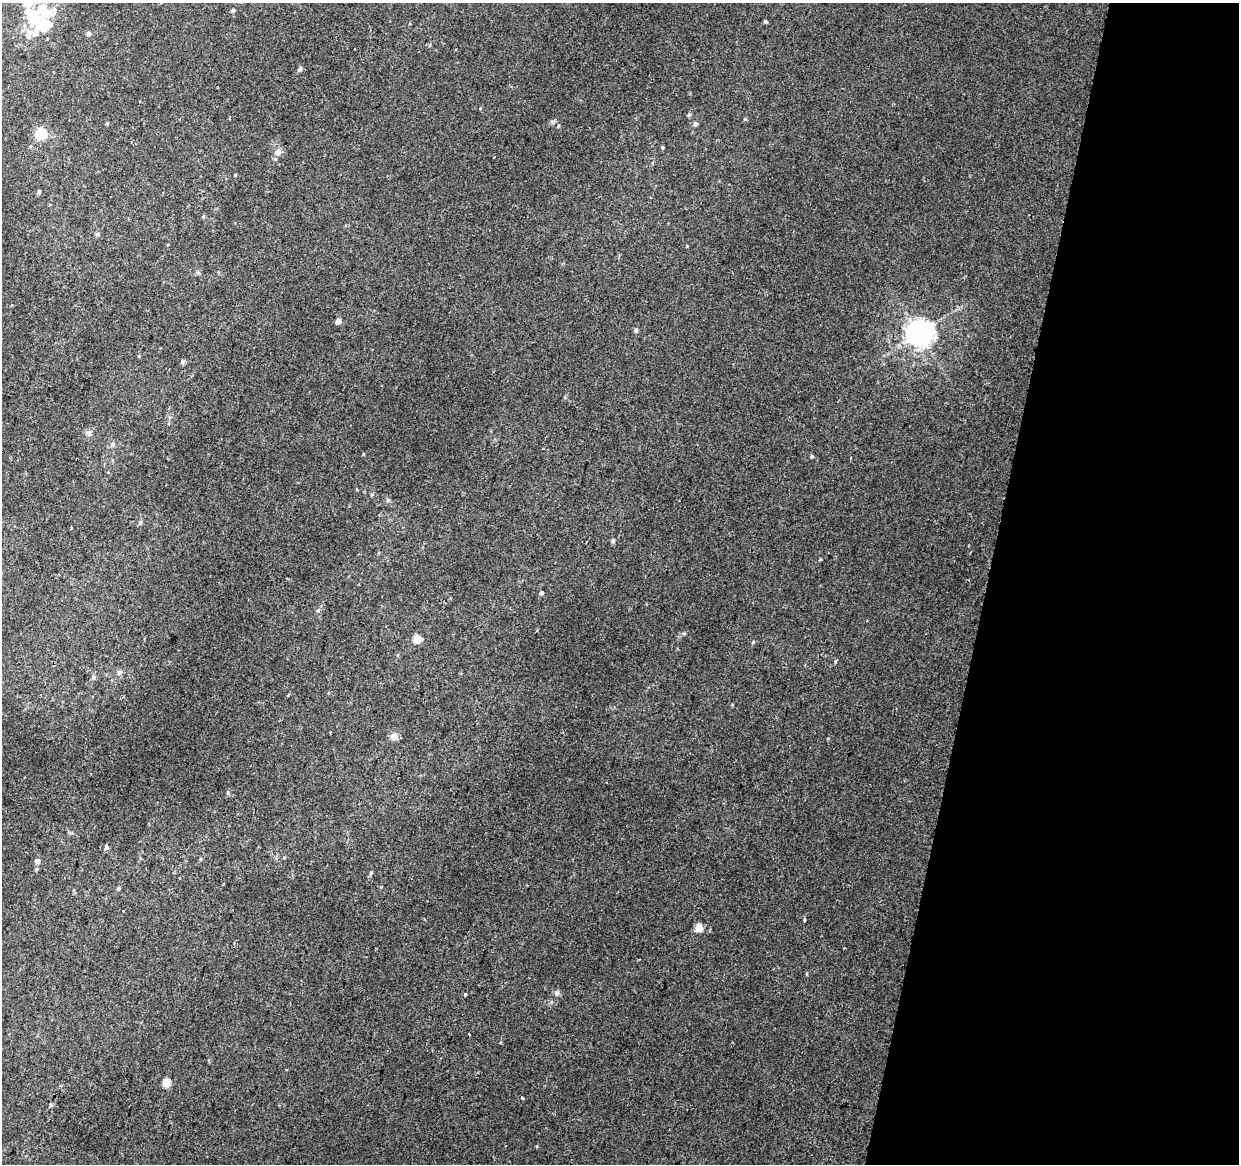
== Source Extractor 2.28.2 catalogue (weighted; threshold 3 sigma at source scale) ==
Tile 8 of 4 x 4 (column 4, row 2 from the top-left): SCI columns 3725-4961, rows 2606-3767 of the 4984 x 5270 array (HDU 1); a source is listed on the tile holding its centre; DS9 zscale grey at full resolution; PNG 1241 x 1166 px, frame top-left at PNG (2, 3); no overlay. Shown black and unused: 20% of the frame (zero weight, under 2 of 3 exposures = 3% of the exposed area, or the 3 px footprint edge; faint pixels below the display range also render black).
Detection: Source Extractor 2.28.2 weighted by HDU 2 'WHT'; one run over the whole footprint, this tile lists its part. Background 0.00417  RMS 0.0043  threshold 0.0193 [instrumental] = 3 sigma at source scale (4.5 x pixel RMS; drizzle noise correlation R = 1.50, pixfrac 1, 0.0396/0.0396 arcsec/px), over >= 5 px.
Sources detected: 57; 2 cosmic-ray / hot-pixel residue — not listed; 5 inside a brighter listed object's ellipse — not listed separately; the other 50 listed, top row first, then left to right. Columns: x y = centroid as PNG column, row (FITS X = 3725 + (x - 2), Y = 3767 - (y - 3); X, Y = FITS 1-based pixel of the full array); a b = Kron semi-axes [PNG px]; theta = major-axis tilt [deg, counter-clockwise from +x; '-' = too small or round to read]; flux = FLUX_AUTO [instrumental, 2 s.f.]
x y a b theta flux
233 10 5 4 - 0.63
47 13 32 18 -40 12
33 18 14 12 63 14
765 21 4 4 - 0.62
28 33 18 7 89 3.5
88 33 6 5 - 1.3
300 69 6 5 - 1.1
689 114 6 4 62 0.71
107 124 4 4 - 0.41
695 124 6 5 - 0.84
558 126 5 3 - 0.33
41 134 6 5 - 34
662 147 4 4 - 0.47
278 152 9 8 - 2.3
235 175 4 3 - 0.36
38 192 6 4 54 0.67
203 216 5 5 - 0.48
97 234 6 5 - 0.7
338 321 5 5 - 2.4
636 330 6 5 - 0.91
919 333 8 8 - 500
182 362 6 5 - 0.94
88 433 8 7 - 1.3
113 444 6 5 - 0.79
811 456 5 3 - 0.49
372 495 5 3 - 0.46
388 500 6 5 - 0.73
613 541 6 5 - 0.87
541 593 5 4 - 0.89
318 610 6 5 - 0.76
417 639 5 5 - 11
835 661 5 3 - 0.46
119 672 7 6 - 1.1
94 677 6 4 -90 0.72
394 736 10 9 - 2.3
106 847 6 5 - 1
37 861 6 6 - 1.3
36 869 5 5 - 0.55
371 873 5 4 - 0.47
118 888 5 5 - 0.64
123 911 3 2 - 0.65
804 920 5 3 - 0.57
699 928 5 5 - 8.8
557 993 6 6 - 0.99
465 994 3 3 - 0.77
469 1035 3 2 - 0.51
166 1082 5 5 - 11
522 1098 3 3 - 1
50 1105 6 3 -72 0.49
536 1147 4 3 - 0.45
Isophote crosses this tile's border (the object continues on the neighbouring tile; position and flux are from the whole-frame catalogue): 1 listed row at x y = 47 13
Unlisted compact peaks at least as high as the median listed source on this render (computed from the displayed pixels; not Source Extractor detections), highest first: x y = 820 559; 684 633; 745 119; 753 642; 363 454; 228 793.